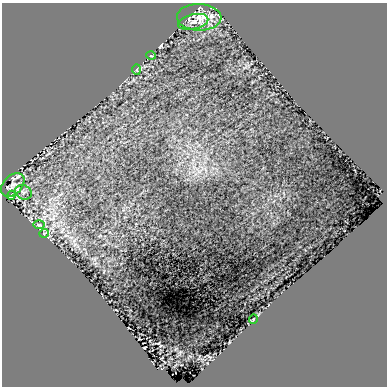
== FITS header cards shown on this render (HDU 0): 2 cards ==
NAXIS1  =                  385 /
NAXIS2  =                  384 /

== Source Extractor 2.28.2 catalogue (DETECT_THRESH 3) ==
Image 385 x 384 px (HDU 0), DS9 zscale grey, 1 PNG px = 1 image px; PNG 389 x 388 px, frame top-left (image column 1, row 384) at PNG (2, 3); each listed source drawn as its Kron ellipse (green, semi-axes under 4 px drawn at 4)
Background 0.001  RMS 0.0037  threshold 0.011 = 3 sigma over >= 5 px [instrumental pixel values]
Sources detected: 10; all 10 listed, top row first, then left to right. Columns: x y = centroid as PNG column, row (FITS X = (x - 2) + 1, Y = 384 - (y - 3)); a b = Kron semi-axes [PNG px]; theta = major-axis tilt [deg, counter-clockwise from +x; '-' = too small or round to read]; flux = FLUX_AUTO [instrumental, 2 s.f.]
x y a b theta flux
199 17 22 13 -2 4.1
193 22 15 7 13 1.8
151 56 5 3 - 0.18
137 69 5 3 - 0.23
13 185 14 9 46 1.3
23 192 8 7 - 0.77
11 195 5 2 - 0.29
39 225 6 3 -1 0.29
44 233 5 3 - 0.19
253 319 5 3 - 0.19